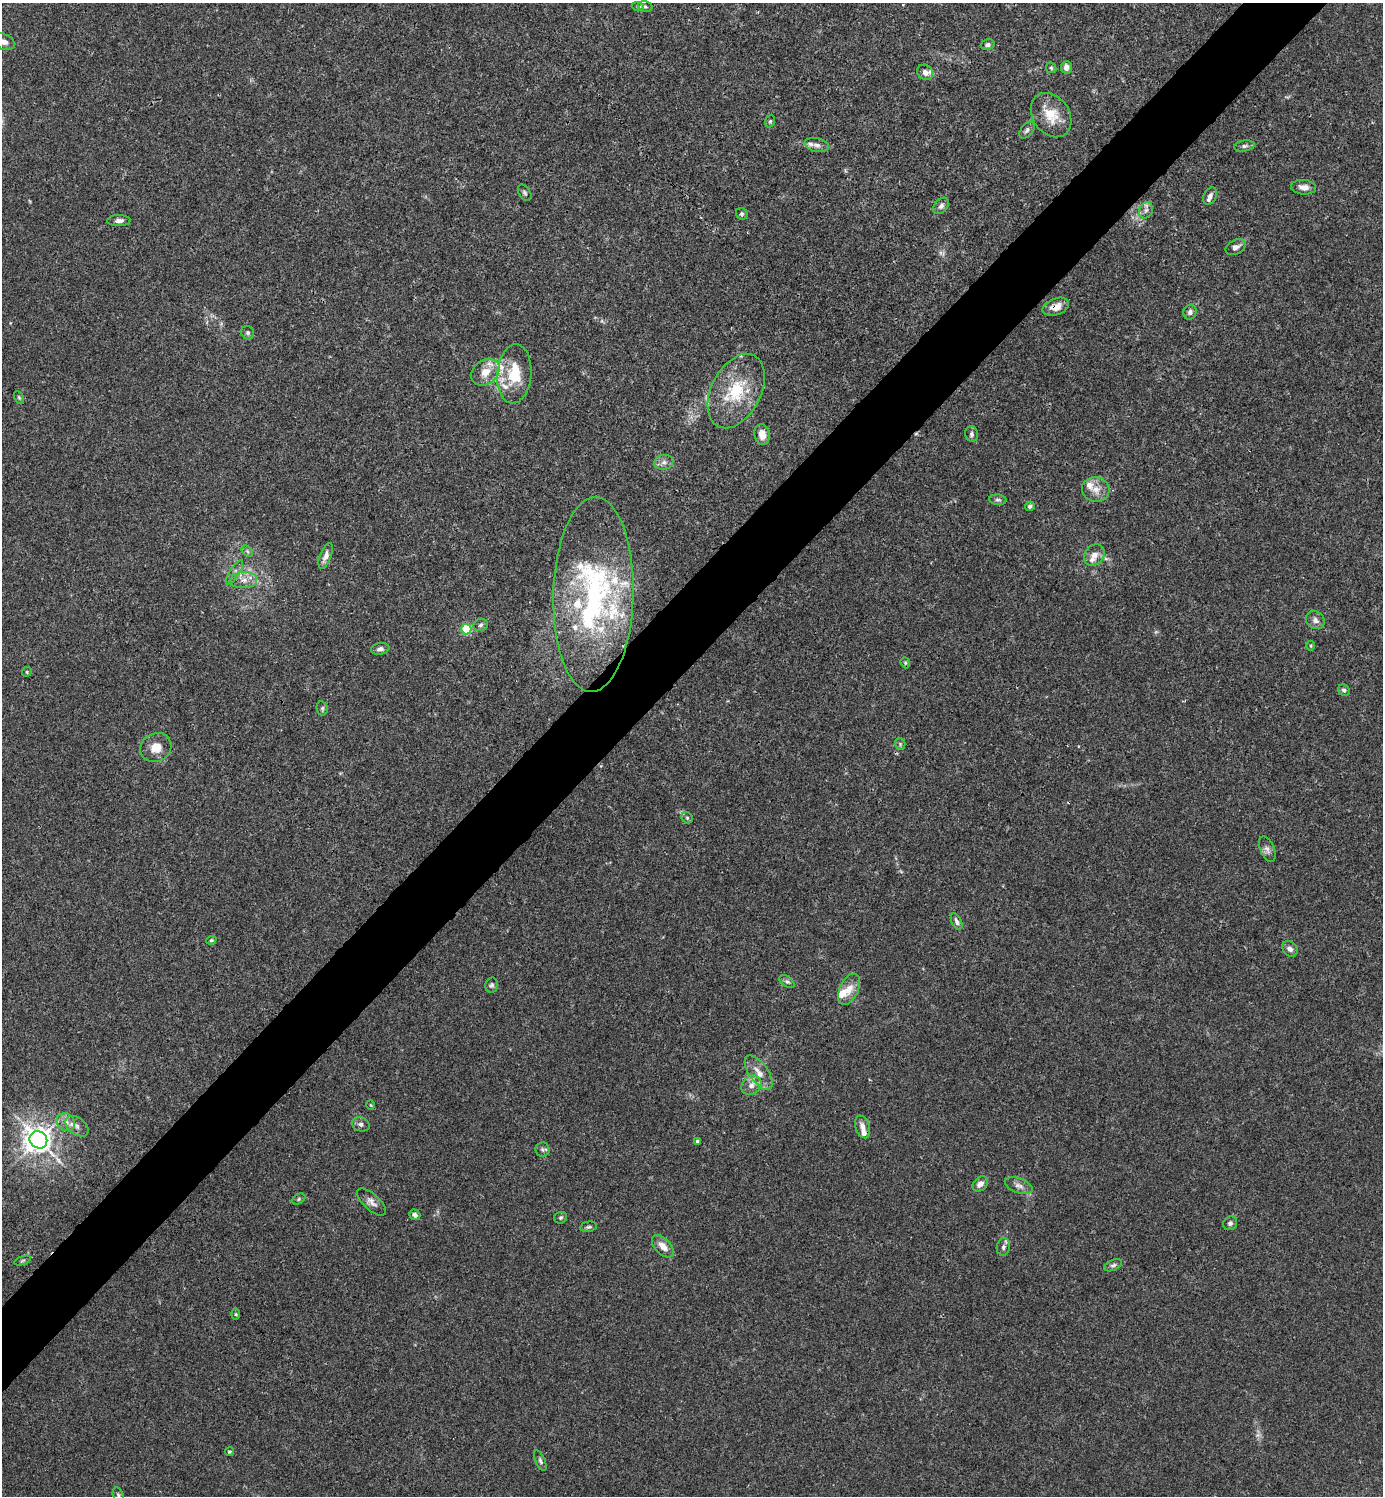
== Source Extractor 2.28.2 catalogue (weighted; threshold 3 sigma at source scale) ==
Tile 10 of 4 x 4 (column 2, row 3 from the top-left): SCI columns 1681-3061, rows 1495-2988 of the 5981 x 5982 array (HDU 1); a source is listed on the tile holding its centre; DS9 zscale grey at full resolution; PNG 1385 x 1498 px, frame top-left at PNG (2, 3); each listed source drawn as its Kron ellipse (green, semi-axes under 4 px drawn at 4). Shown black and unused: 5% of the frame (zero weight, under 3 of 4 exposures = <1% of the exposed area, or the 3 px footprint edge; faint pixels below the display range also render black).
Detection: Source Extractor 2.28.2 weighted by HDU 2 'WHT'; one run over the whole footprint, this tile lists its part. Background 0.0153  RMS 0.0022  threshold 0.0098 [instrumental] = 3 sigma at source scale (4.5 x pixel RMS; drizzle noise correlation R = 1.50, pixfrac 1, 0.05/0.05 arcsec/px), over >= 5 px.
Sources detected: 101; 1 too faint to see at this stretch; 1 cosmic-ray / hot-pixel residue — neither listed nor drawn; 15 inside a brighter listed object's ellipse — not listed separately; the other 84 listed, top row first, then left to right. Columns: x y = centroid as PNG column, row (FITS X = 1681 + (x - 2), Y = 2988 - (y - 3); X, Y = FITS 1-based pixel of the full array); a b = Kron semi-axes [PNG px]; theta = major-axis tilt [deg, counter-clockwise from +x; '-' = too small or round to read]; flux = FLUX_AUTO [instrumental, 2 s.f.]
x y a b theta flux
645 6 7 5 -15 0.38
638 7 6 4 -19 0.29
4 42 12 7 -23 1.3
988 45 7 5 16 0.55
1066 67 6 5 - 1.1
1051 68 6 4 -44 0.3
925 72 8 7 - 1.2
1051 115 24 18 -55 5.1
770 121 6 4 68 0.33
1027 130 9 6 51 0.66
817 145 12 7 -12 1.1
1244 146 10 5 10 0.68
1304 187 12 7 -5 1.5
525 193 9 5 -58 0.49
1210 196 9 6 60 0.92
941 206 9 6 48 0.84
1146 210 8 6 62 0.9
742 214 6 5 - 0.4
119 221 12 5 1 0.93
1236 247 10 7 27 1
1056 307 14 8 21 2.1
1190 312 7 6 - 0.74
248 333 7 6 - 0.48
485 372 15 12 39 2.9
514 374 30 17 86 7.8
736 391 40 24 63 12
19 398 7 4 -63 0.32
762 434 11 7 -80 2.3
972 434 8 6 -79 0.66
664 462 9 7 11 1
1096 489 14 12 -11 2.3
998 500 8 5 -3 0.51
1030 506 5 4 - 0.52
247 551 6 4 -46 0.39
1094 555 12 9 51 1.7
326 556 13 5 68 1.2
234 572 14 5 57 0.86
244 580 13 8 3 1.8
593 594 97 40 89 52
1315 620 10 8 -37 1
481 625 7 6 - 0.51
466 629 5 5 - 15
1310 646 5 3 - 0.23
380 649 9 6 9 0.71
905 663 6 4 -70 0.28
27 672 5 4 - 0.27
1344 690 6 5 - 0.56
322 708 7 5 -79 0.44
900 744 6 5 - 0.37
156 748 16 14 27 2.9
687 818 6 5 - 0.39
1267 849 13 7 -66 0.95
957 921 9 5 -65 0.66
211 940 5 4 - 0.28
1290 949 8 6 -46 0.91
787 982 8 5 -35 0.49
492 985 7 6 - 0.48
849 989 16 9 64 2.5
759 1073 20 9 -55 2.7
751 1085 11 9 41 1.6
371 1105 5 3 - 0.18
66 1122 10 8 -42 1.4
361 1124 9 7 -20 0.72
77 1126 13 8 -37 1
862 1127 12 7 -70 1.5
38 1140 9 8 - 220
697 1141 4 3 - 0.4
542 1149 7 7 - 0.58
980 1184 9 6 41 1.4
1019 1186 14 7 -19 1.2
299 1199 7 5 29 0.33
372 1202 18 8 -42 1.4
415 1215 6 5 - 0.71
561 1218 6 5 - 0.36
1230 1223 7 6 - 0.58
588 1227 8 5 10 0.45
663 1246 13 7 -47 2.2
1003 1247 9 6 81 0.72
23 1260 8 3 19 0.35
1113 1265 9 5 25 0.56
236 1314 5 3 - 0.24
229 1452 4 4 - 0.26
540 1461 11 5 -67 0.54
118 1495 8 5 -71 0.45
Overlapping masked pixels (flux is a lower limit): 1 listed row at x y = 1056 307
Isophote crosses this tile's border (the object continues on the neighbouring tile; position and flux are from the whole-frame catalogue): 2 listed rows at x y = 4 42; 118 1495